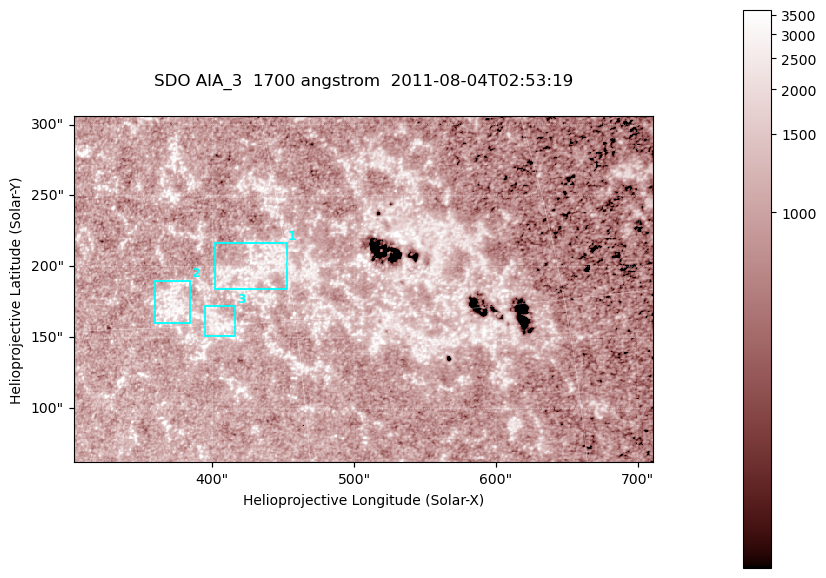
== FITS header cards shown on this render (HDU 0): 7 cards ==
TELESCOP= 'SDO     '           /
INSTRUME= 'AIA_3   '           /
WAVELNTH=                 1700 /
WAVEUNIT= 'angstrom'           /
DATE-OBS= '2011-08-04T02:53:19.712' /
CTYPE1  = 'HPLN-TAN'           /
CTYPE2  = 'HPLT-TAN'           /

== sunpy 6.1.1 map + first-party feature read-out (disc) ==
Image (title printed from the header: SDO AIA_3  1700 angstrom  2011-08-04T02:53:19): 666 x 399 px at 0.613 arcsec/px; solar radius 946 arcsec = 1543 px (partial field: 3.6% of the solar disc is inside the frame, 100% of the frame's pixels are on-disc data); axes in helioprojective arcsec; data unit not stated in the header (colour bar unlabelled)
Pointing: header CRPIX1/2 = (2049.23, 2048.32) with CRVAL1/2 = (0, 0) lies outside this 666 x 399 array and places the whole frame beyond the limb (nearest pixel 1.4 R_sun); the SolarSoft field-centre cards XCEN/YCEN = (506.4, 184.1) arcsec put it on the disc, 2040 arcsec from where CRPIX/CRVAL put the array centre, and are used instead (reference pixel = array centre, CRVAL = XCEN/YCEN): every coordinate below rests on XCEN/YCEN
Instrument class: DISC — disc imager (sunpy class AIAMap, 1700 A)
Bright regions (active regions / flare kernels): reference = the on-disc median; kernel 5 px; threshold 5 sigma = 1342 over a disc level ~1015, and >= 1.15x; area >= 265 px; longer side >= 5 px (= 3.1 arcsec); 3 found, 3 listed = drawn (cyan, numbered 1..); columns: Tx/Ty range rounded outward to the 2 arcsec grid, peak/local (2 s.f.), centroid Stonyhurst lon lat
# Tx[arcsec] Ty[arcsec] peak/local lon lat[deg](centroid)
1 400..454 184..216 3 +28 +17
2 360..386 160..190 3.4 +24 +16
3 394..416 150..172 3.2 +26 +15